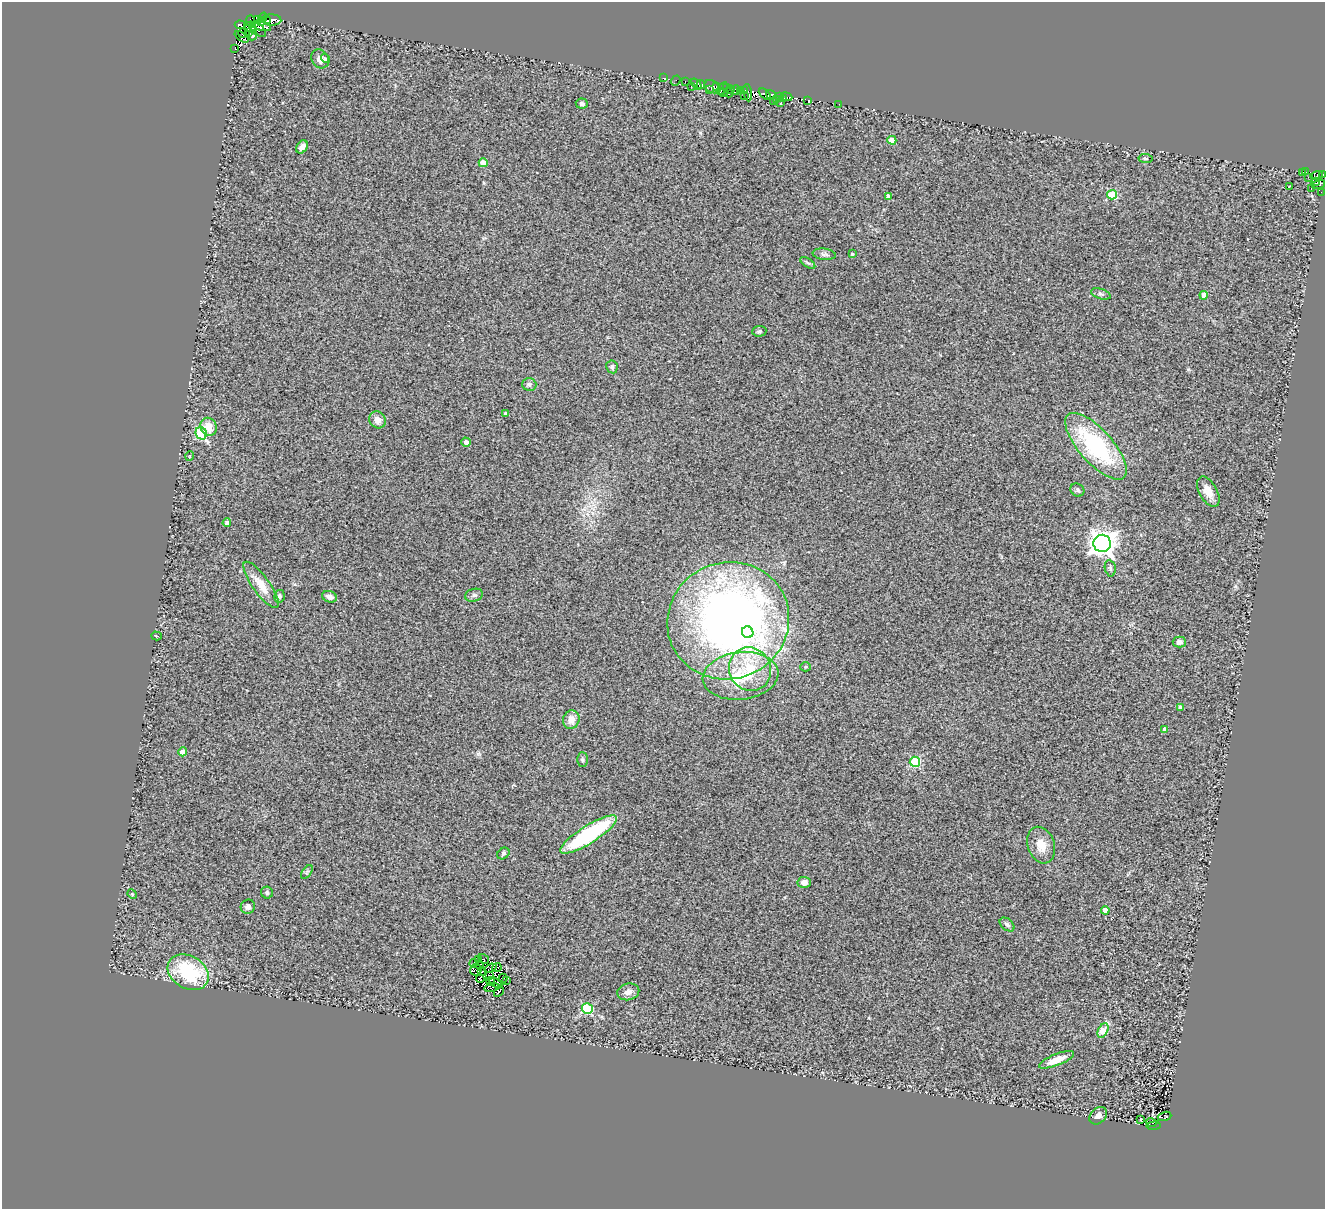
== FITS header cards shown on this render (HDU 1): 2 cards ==
NAXIS1  =                 1323
NAXIS2  =                 1207

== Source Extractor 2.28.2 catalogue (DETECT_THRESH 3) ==
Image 1323 x 1207 px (HDU 1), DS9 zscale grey, 1 PNG px = 1 image px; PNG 1327 x 1211 px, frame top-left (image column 1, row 1207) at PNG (2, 2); each listed source drawn as its Kron ellipse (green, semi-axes under 4 px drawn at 4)
Background 0.639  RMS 0.23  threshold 0.692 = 3 sigma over >= 5 px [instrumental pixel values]
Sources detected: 149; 13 with non-positive FLUX_AUTO (blend fragments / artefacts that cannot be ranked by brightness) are neither listed nor drawn; the other 136 listed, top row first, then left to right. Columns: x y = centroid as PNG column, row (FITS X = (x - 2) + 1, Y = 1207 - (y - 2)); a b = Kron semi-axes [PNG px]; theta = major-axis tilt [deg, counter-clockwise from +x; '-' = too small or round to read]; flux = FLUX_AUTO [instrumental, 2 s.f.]
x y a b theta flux
262 19 7 3 68 630
257 20 4 2 - 49
271 20 10 5 -2 660
250 21 5 3 - 730
267 21 3 2 - 34
240 25 5 3 - 730
261 26 10 3 -14 710
250 27 6 5 - 620
253 29 3 2 - 280
258 30 9 5 -42 1200
243 33 5 3 - 240
249 33 4 2 - 170
253 36 5 3 - 56
242 37 8 3 -36 230
235 49 3 2 - 29
326 58 5 4 - 35
320 59 10 8 -56 100
663 78 3 2 - 24
676 81 5 2 - 27
685 82 3 2 - 31
696 84 6 4 -51 270
701 85 4 3 - 1100
691 86 2 2 - 32
717 86 3 3 - 200
712 87 8 6 -35 1000
722 88 7 4 57 230
726 88 3 3 - 63
730 89 4 2 - 100
709 90 2 2 - 53
736 90 5 3 - 160
740 90 2 2 - 40
744 90 3 2 - 96
723 92 3 2 - 32
729 93 4 3 - 160
748 93 9 3 -82 240
765 94 7 3 -40 640
771 95 5 3 - 480
744 96 3 2 - 0.47
779 96 3 2 - 26
787 97 6 3 -24 230
783 99 3 2 - 24
776 100 2 2 - 4.8
808 100 4 3 - 310
774 101 3 2 - 3.2
781 102 3 2 - 35
582 103 6 5 - 32
839 104 2 2 - 12
892 140 4 4 - 240
302 147 7 5 58 71
1145 158 7 4 -6 23
483 163 4 4 - 260
1303 172 2 2 - 12
1306 172 3 2 - 67
1323 174 3 2 - 48
1317 175 6 4 18 13
1308 177 2 2 - 11
1316 182 4 2 - 170
1318 184 7 3 19 280
1289 186 3 2 - 14
1311 189 3 2 - 25
1321 192 2 2 - 7.2
1112 195 5 5 - 690
888 196 4 4 - 52
824 254 12 5 -7 46
852 254 3 3 - 16
808 263 8 4 -34 29
1101 294 10 5 -17 39
1204 295 4 4 - 190
759 331 7 5 6 31
612 367 6 6 - 36
529 384 7 6 - 41
505 413 4 3 - 22
377 420 9 8 - 110
208 427 9 8 - 190
201 433 6 5 - 1100
466 442 5 4 - 65
1096 446 42 16 -48 1700
190 456 5 3 - 12
1077 490 7 6 - 30
1208 492 16 9 -61 170
227 522 4 4 - 44
1102 543 9 8 - 14000
1110 568 8 5 -79 33
261 585 28 8 -54 270
474 595 9 6 14 43
279 596 6 5 - 37
330 597 8 5 -20 75
728 621 61 58 24 11000
748 632 6 5 - 680
156 636 5 2 - 13
1179 642 6 5 - 57
805 667 5 4 - 26
750 669 22 20 -58 590
741 676 38 23 6 870
1180 707 4 4 - 73
571 720 9 8 - 160
1165 729 4 4 - 89
183 752 4 4 - 200
582 760 7 5 -89 28
915 762 5 5 - 1100
589 834 33 9 32 1600
1041 845 19 13 -72 220
503 853 7 5 39 29
307 872 8 4 53 31
804 882 6 5 - 80
267 893 6 5 - 33
132 894 5 4 - 16
248 907 7 6 - 67
1105 910 4 4 - 110
1007 925 8 5 -38 40
484 959 5 3 - 43
478 960 3 2 - 11
473 963 4 2 - 25
479 965 4 2 - 12
497 967 4 3 - 18
491 968 6 3 19 5.5
476 970 6 5 - 21
482 971 4 2 - 26
188 972 22 16 -30 1200
489 976 3 2 - 2.8
480 978 4 2 - 14
503 978 4 2 - 37
506 980 3 2 - 18
491 982 4 3 - 33
496 983 7 3 -35 34
492 987 8 3 10 41
499 991 6 3 59 22
628 992 11 8 15 96
587 1009 5 5 - 1200
1103 1030 8 4 63 300
1056 1060 19 5 22 210
1098 1116 10 7 44 90
1165 1116 7 4 19 59
1141 1120 3 2 - 11
1151 1123 5 3 - 56
1153 1126 7 3 7 90
At the frame edge (FLAGS 8, measured only in part): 1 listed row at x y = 1323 174
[13 non-positive-flux detections neither listed nor drawn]